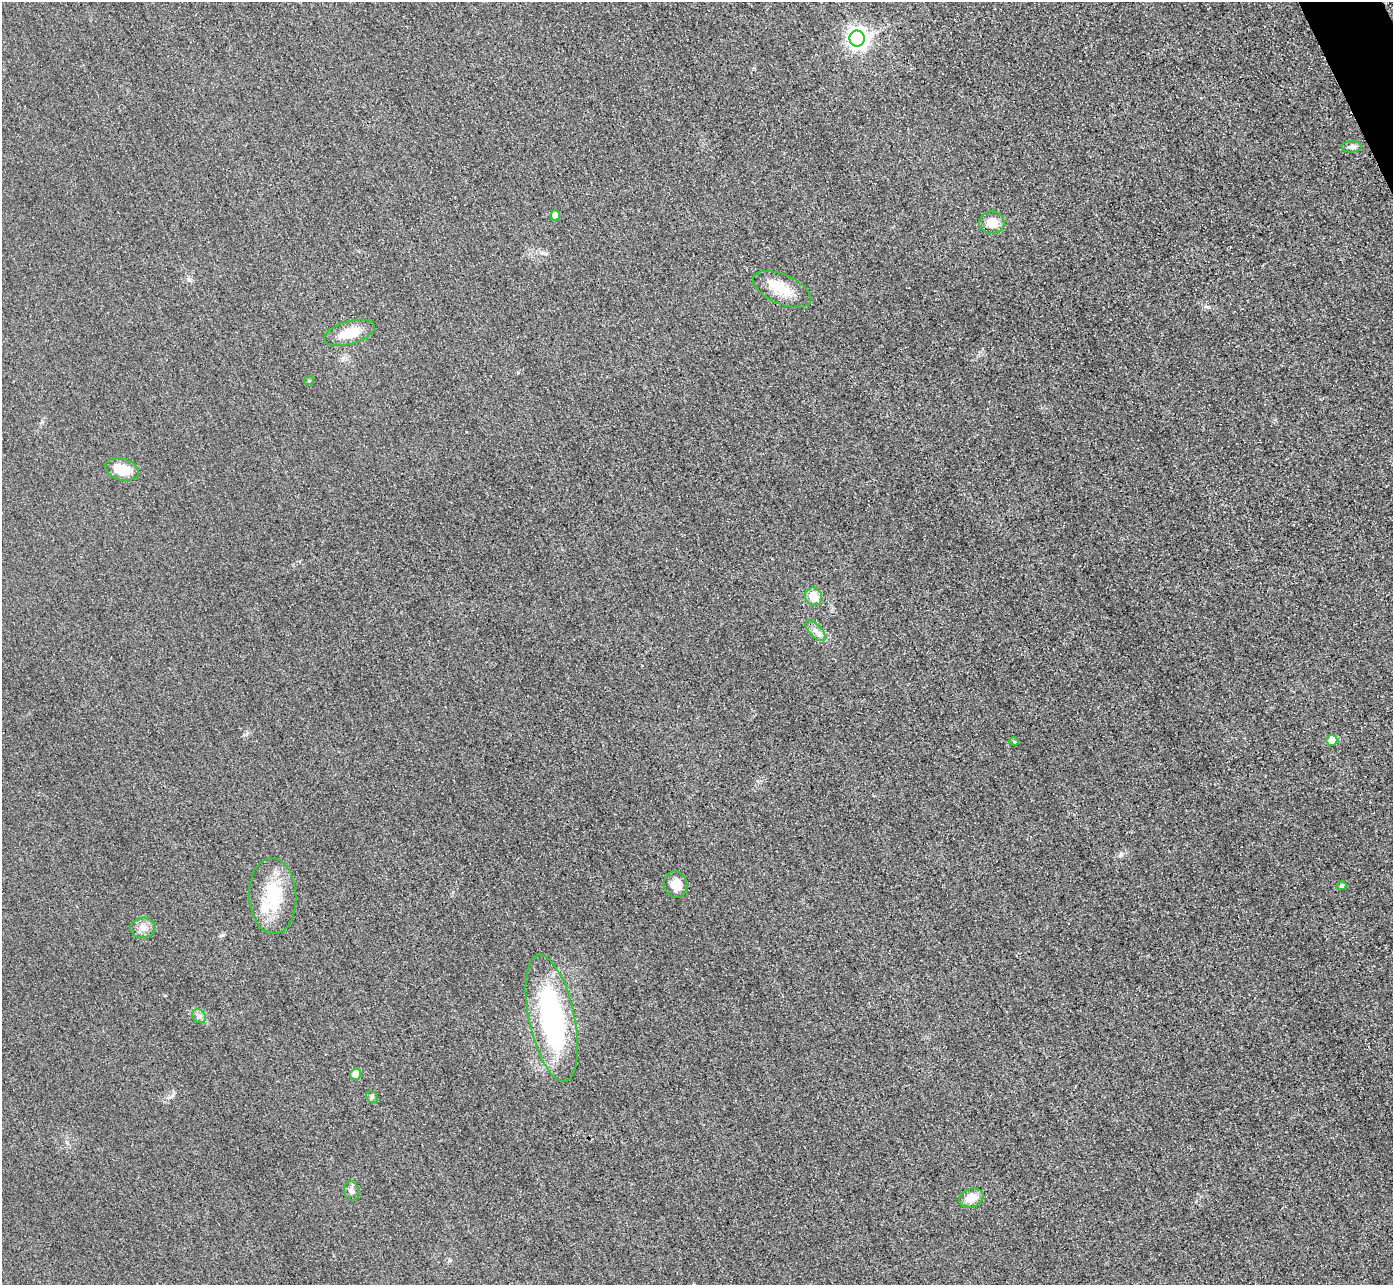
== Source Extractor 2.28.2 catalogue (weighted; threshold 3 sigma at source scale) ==
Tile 10 of 4 x 4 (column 2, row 3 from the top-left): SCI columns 1422-2812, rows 1590-2872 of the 5625 x 5613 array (HDU 1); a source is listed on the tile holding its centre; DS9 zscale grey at full resolution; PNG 1395 x 1287 px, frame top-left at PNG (2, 2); each listed source drawn as its Kron ellipse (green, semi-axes under 4 px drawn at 4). Shown black and unused: <1% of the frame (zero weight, under 3 of 4 exposures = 3% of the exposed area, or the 3 px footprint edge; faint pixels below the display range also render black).
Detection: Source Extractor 2.28.2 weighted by HDU 2 'WHT'; one run over the whole footprint, this tile lists its part. Background 0.0651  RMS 0.019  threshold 0.0834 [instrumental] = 3 sigma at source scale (4.5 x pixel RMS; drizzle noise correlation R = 1.50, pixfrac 1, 0.05/0.05 arcsec/px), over >= 5 px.
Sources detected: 22; all 22 listed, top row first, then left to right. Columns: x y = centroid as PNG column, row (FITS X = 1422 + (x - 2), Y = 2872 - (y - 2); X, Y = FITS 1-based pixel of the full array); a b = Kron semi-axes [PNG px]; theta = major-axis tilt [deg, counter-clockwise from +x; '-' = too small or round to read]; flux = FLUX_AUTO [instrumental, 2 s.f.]
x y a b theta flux
857 39 8 7 - 990
1352 147 10 5 1 6.8
555 215 5 5 - 12
992 223 12 11 - 27
782 289 31 14 -24 42
349 333 26 11 16 40
309 381 5 4 - 2
122 469 17 11 -17 39
814 596 9 8 - 29
815 631 13 6 -46 9.1
1332 740 5 5 - 38
1014 742 5 3 - 1.7
676 885 13 11 -75 21
1341 886 5 4 - 3.5
273 896 38 23 -87 91
143 928 12 10 3 13
199 1016 7 6 - 5.7
552 1018 64 23 -78 340
355 1074 5 5 - 28
372 1097 6 5 - 3.5
352 1191 10 7 -77 7
971 1198 12 9 21 23
Unlisted compact peaks at least as high as the median listed source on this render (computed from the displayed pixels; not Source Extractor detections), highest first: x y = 1120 856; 518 373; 222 935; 172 1096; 546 254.